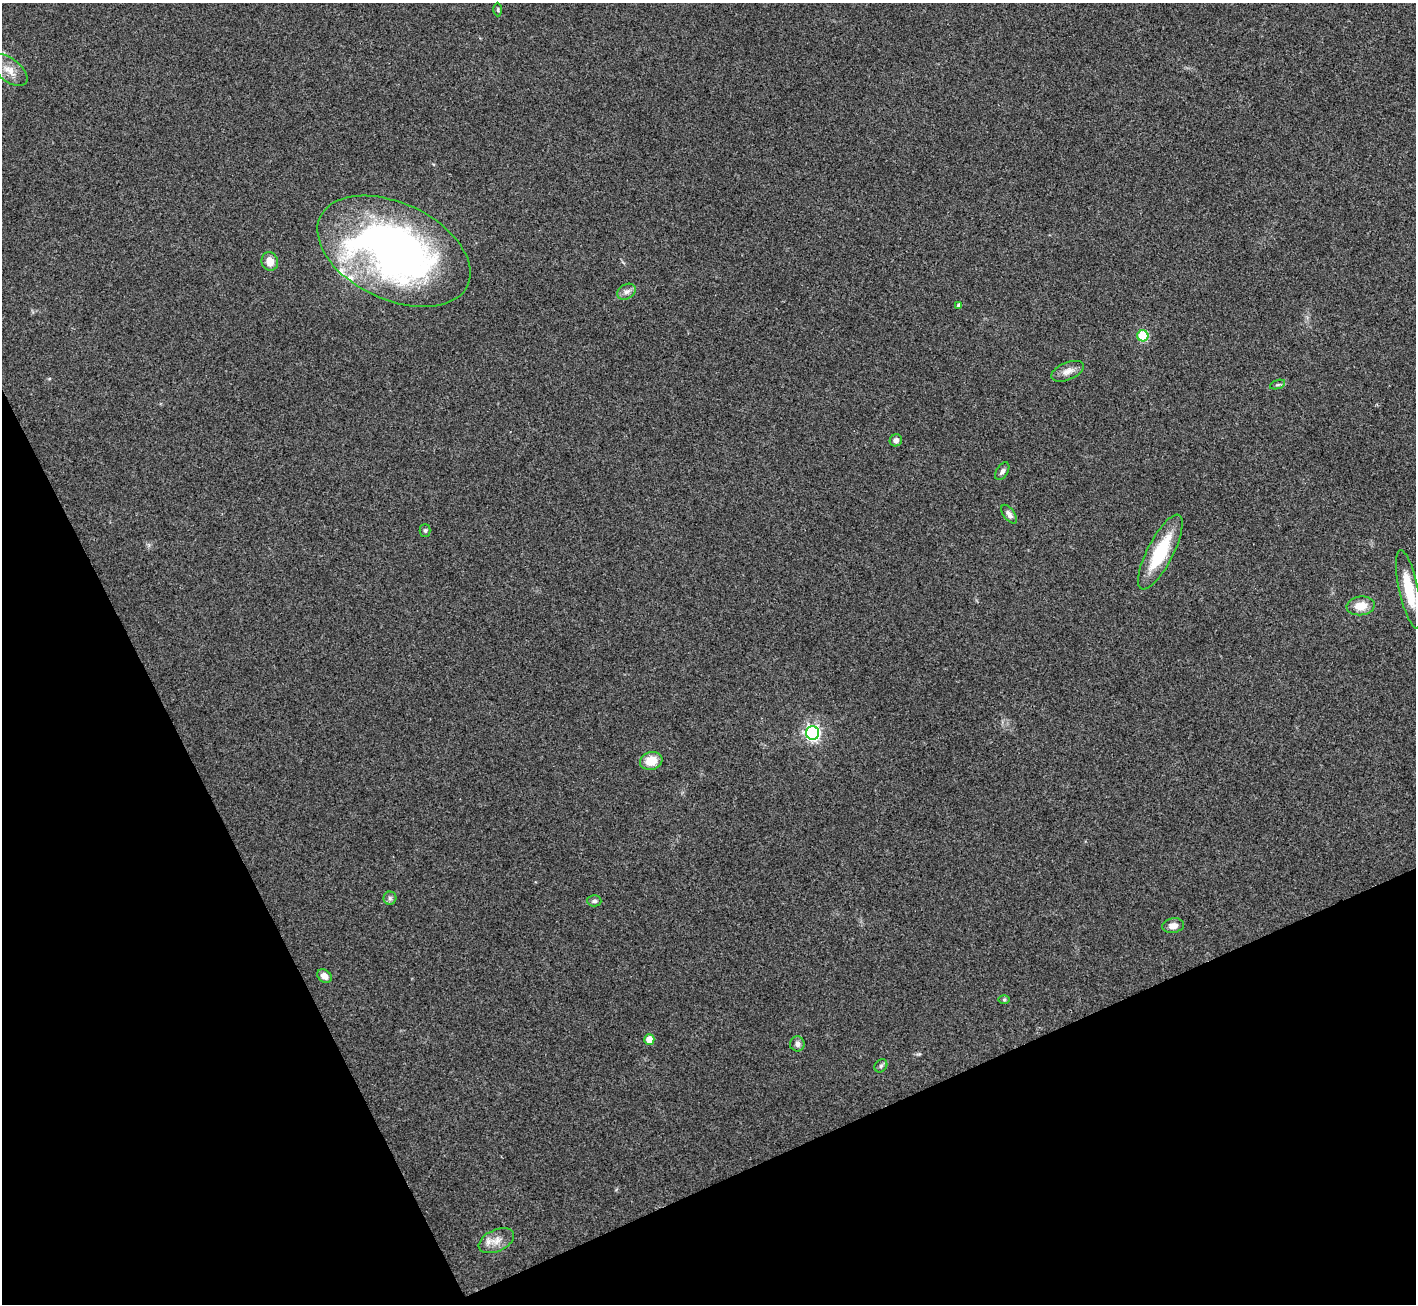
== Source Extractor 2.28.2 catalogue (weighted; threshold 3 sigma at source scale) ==
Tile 14 of 4 x 4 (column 2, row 4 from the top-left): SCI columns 1416-2829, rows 153-1454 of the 5658 x 5648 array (HDU 1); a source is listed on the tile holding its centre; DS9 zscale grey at full resolution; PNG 1418 x 1306 px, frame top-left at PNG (2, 3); each listed source drawn as its Kron ellipse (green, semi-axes under 4 px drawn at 4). Shown black and unused: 23% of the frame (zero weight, under 3 of 4 exposures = <1% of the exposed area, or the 3 px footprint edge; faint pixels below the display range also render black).
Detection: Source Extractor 2.28.2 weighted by HDU 2 'WHT'; one run over the whole footprint, this tile lists its part. Background 0.212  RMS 0.0081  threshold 0.0363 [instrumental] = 3 sigma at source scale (4.5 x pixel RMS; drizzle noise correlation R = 1.50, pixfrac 1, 0.05/0.05 arcsec/px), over >= 5 px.
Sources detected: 28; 1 inside a brighter listed object's ellipse — not listed separately; the other 27 listed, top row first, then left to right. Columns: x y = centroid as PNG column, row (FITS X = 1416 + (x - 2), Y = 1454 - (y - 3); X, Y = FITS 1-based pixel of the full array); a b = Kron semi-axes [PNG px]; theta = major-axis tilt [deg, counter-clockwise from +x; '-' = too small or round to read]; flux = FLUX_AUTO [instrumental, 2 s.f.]
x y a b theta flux
498 10 7 3 -89 1
9 70 21 11 -39 11
394 251 81 48 -25 390
270 261 9 8 - 8.2
626 292 10 7 32 3.4
959 306 4 4 - 2.9
1143 336 5 5 - 47
1068 371 17 8 22 5.9
1278 385 8 3 19 1.3
896 440 6 6 - 3.3
1002 471 10 5 59 2.3
1009 514 11 5 -54 3.5
425 530 6 5 - 1.5
1160 552 41 13 63 42
1409 589 40 9 -78 28
1361 606 14 9 5 11
813 733 7 6 - 230
651 761 11 9 16 12
390 898 6 6 - 2.1
594 901 7 5 -3 1.9
1173 926 11 7 10 5.3
324 976 8 6 -37 4.3
1004 1000 6 4 1 1.1
649 1040 5 5 - 15
797 1044 7 7 - 3.7
881 1066 7 5 46 1.7
496 1241 19 11 25 8.7